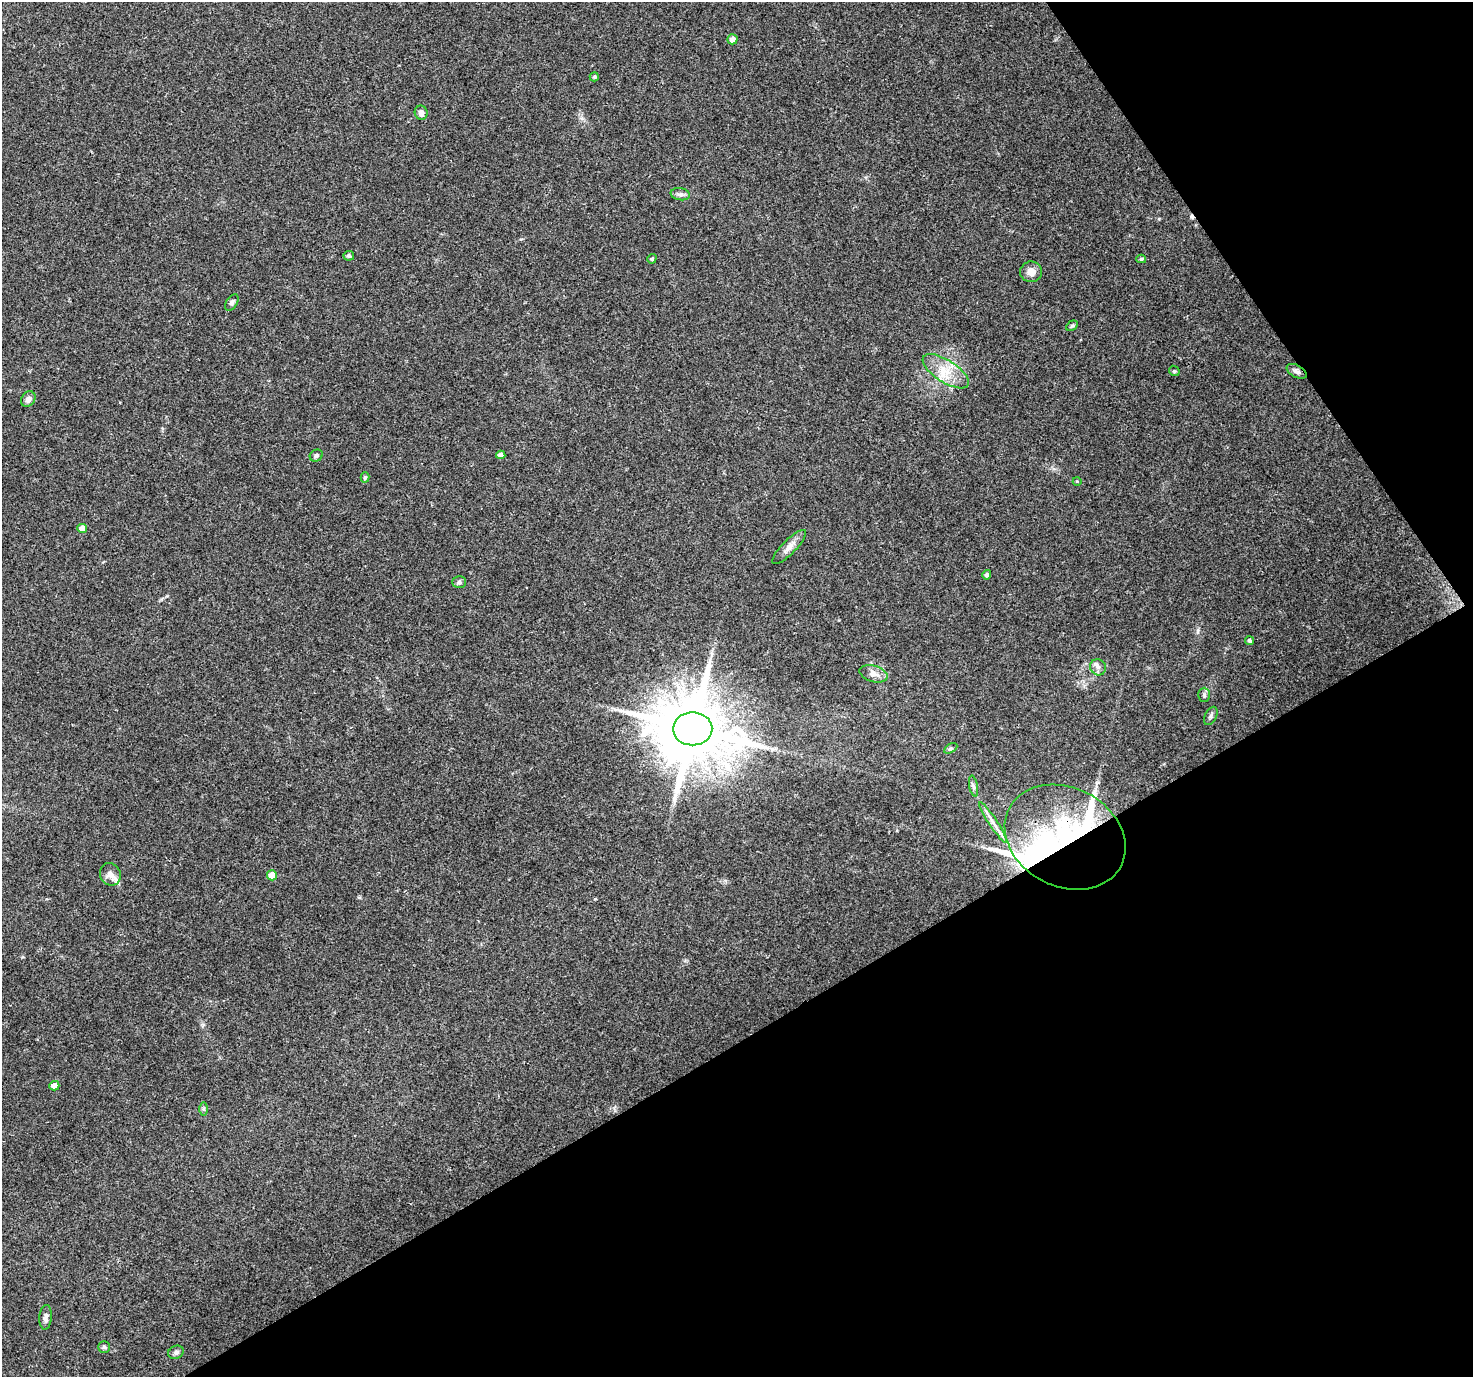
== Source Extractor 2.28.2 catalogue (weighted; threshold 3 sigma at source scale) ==
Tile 12 of 4 x 4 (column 4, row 3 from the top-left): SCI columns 4414-5884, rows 1494-2868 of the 5888 x 5798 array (HDU 1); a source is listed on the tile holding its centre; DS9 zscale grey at full resolution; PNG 1475 x 1379 px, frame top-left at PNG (2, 2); each listed source drawn as its Kron ellipse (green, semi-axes under 4 px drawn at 4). Shown black and unused: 31% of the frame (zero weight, under 3 of 4 exposures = <1% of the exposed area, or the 3 px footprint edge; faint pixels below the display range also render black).
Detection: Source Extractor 2.28.2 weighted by HDU 2 'WHT'; one run over the whole footprint, this tile lists its part. Background 0.0498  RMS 0.0039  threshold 0.0175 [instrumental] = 3 sigma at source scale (4.5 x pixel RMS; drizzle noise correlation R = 1.50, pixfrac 1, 0.0396/0.0396 arcsec/px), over >= 5 px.
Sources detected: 44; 2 inside a brighter object's white glare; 1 cosmic-ray / hot-pixel residue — neither listed nor drawn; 2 inside a brighter listed object's ellipse — not listed separately; the other 39 listed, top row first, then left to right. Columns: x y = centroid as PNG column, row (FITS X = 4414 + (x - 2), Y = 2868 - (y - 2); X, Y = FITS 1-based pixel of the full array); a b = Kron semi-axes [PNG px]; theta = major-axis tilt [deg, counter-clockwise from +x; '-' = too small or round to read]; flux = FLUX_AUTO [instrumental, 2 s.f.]
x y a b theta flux
732 39 5 5 - 2.4
594 77 4 4 - 0.52
421 113 7 6 - 2
680 194 9 6 -9 1.3
349 256 5 5 - 0.93
652 259 5 4 - 0.67
1141 259 5 4 - 0.53
1031 272 11 10 - 2.9
232 302 9 5 56 0.9
1072 326 6 4 28 0.6
946 371 26 11 -33 8.5
1174 371 6 5 - 0.55
1297 371 11 6 -28 1.5
28 399 8 6 55 1.8
316 455 7 5 34 0.96
501 455 4 4 - 1.8
365 477 5 4 - 0.67
1077 481 4 3 - 0.29
82 528 5 4 - 3.1
789 547 23 7 46 3
987 575 5 4 - 1
459 582 7 5 1 0.82
1249 641 4 4 - 0.81
1098 667 8 8 - 1.6
873 674 14 8 -16 3
1204 695 7 6 - 0.84
1211 716 10 6 65 1.1
693 729 19 16 1 4200
951 748 7 4 30 0.68
973 786 10 4 -79 0.92
993 822 24 4 -57 2.8
1065 837 63 49 -27 68
110 874 11 10 - 2.6
272 875 5 5 - 6.5
54 1086 5 4 - 2.9
203 1109 6 4 -90 0.66
46 1317 12 6 86 1.6
104 1347 6 6 - 0.7
176 1352 8 6 27 1
Overlapping masked pixels (flux is a lower limit): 2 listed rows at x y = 1297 371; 1065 837